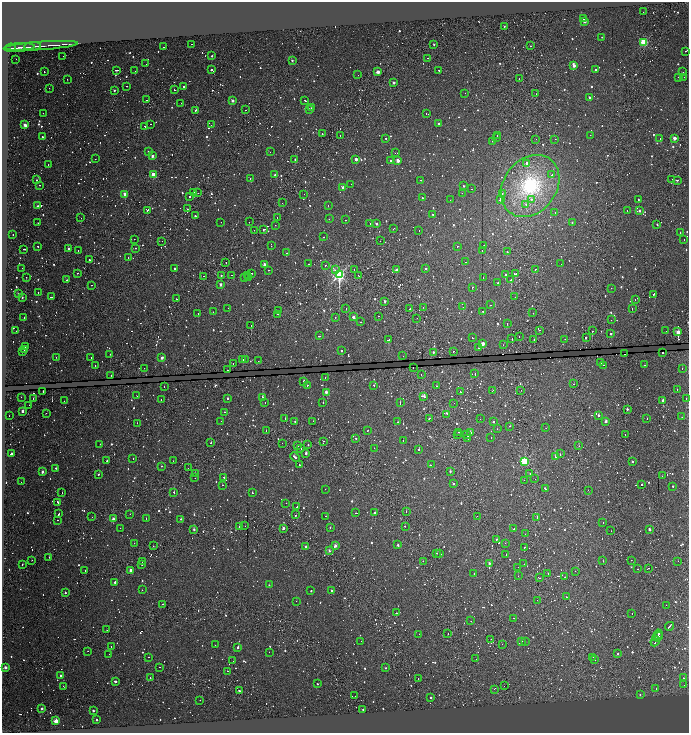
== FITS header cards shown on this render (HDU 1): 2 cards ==
NAXIS1  =                 1373
NAXIS2  =                 1462

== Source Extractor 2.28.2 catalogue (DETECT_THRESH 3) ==
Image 1373 x 1462 px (HDU 1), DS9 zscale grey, zoomed out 1/2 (1 PNG px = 2 x 2 image px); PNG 691 x 735 px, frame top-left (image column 1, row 1462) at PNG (2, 2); each listed source drawn as its Kron ellipse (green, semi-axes under 4 px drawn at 4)
Background 0.309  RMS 1.9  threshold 5.83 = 3 sigma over >= 5 px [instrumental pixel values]
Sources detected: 1821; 523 cannot appear on this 1/2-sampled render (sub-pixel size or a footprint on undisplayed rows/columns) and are neither listed nor drawn; of the other 1298, the 500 brightest by FLUX_AUTO listed and drawn (798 fainter detections omitted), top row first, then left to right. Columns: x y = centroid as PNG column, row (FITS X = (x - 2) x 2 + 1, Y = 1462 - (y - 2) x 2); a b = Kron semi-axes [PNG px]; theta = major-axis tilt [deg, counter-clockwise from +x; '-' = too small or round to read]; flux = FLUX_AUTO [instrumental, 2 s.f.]
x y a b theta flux
643 12 2 1 - 1200
583 19 2 1 - 1100
584 21 2 2 - 7400
504 26 2 2 - 1200
602 37 2 1 - 2200
644 42 3 2 - 55000
192 44 2 1 - 890
434 44 2 2 - 1700
33 46 8 1 4 2200
41 46 36 1 4 6100
531 46 2 1 - 800
19 47 15 2 4 6000
164 47 2 1 - 1100
11 48 5 2 - 2400
685 51 2 2 - 2000
63 56 2 1 - 1100
212 56 2 2 - 1500
428 58 2 1 - 1100
16 59 2 1 - 1200
292 61 2 2 - 2900
146 64 2 1 - 1300
574 65 3 2 - 7200
212 69 2 2 - 5000
116 70 3 2 - 23000
439 70 2 1 - 1200
596 70 2 2 - 920
135 71 2 1 - 1000
44 72 2 2 - 1200
378 72 2 2 - 8400
683 72 2 2 - 1200
358 75 2 2 - 950
679 77 3 1 - 810
684 77 2 1 - 1000
67 79 2 1 - 13000
519 79 2 1 - 820
394 83 2 2 - 3100
126 86 2 1 - 7000
184 87 2 2 - 1000
49 88 2 1 - 970
114 90 2 2 - 1900
175 90 2 2 - 2000
465 93 2 1 - 960
536 94 2 1 - 3600
589 97 2 2 - 1900
146 100 2 1 - 1700
232 101 2 2 - 5100
305 101 3 2 - 2500
181 103 2 2 - 3000
311 108 2 2 - 2000
195 110 2 2 - 840
245 110 2 1 - 2100
309 110 2 1 - 1100
43 113 2 2 - 910
426 113 2 2 - 1200
439 123 2 2 - 810
151 124 2 2 - 1000
25 125 2 2 - 9600
211 125 2 1 - 840
145 126 2 2 - 3300
322 133 2 2 - 830
590 135 2 1 - 2000
340 136 2 1 - 1500
497 136 2 1 - 1500
42 137 2 2 - 1300
496 137 2 2 - 1700
386 138 2 2 - 800
674 138 2 2 - 8500
536 139 2 1 - 3100
555 139 2 1 - 1800
660 139 2 1 - 1200
492 141 2 1 - 800
149 152 2 2 - 2100
270 152 2 1 - 1000
395 153 2 1 - 850
152 156 2 2 - 3500
95 159 2 1 - 1200
356 159 2 2 - 5300
295 160 3 2 - 2100
398 160 2 2 - 8100
391 161 2 2 - 2600
527 163 2 2 - 3500
48 165 2 1 - 830
153 174 2 2 - 15000
275 175 2 2 - 1400
552 175 3 2 - 1300
250 179 2 2 - 1200
672 179 2 1 - 1000
37 180 2 2 - 970
421 180 2 1 - 3400
677 180 2 2 - 5100
351 184 2 2 - 1000
39 185 3 1 - 1400
464 186 2 2 - 1400
530 186 33 26 52 45000
343 187 2 2 - 5100
471 189 2 2 - 2700
194 193 2 1 - 8700
198 193 2 1 - 1900
462 193 2 1 - 1000
125 194 2 2 - 12000
304 194 2 1 - 790
502 194 2 1 - 1200
190 197 2 1 - 3300
422 198 2 2 - 810
500 199 2 2 - 6200
532 199 3 3 - 1100
638 199 2 2 - 970
450 200 2 2 - 7600
282 203 2 1 - 1900
526 204 2 2 - 2100
328 205 2 1 - 1700
38 206 2 2 - 1900
187 209 2 1 - 1100
147 210 2 2 - 3500
627 210 2 2 - 1400
639 211 2 2 - 1800
555 212 2 1 - 4600
433 214 2 2 - 1200
195 216 2 2 - 2200
81 218 2 1 - 950
277 218 2 2 - 870
329 219 2 1 - 920
345 220 2 1 - 1600
221 222 2 1 - 930
249 222 2 1 - 4000
572 222 2 2 - 1400
38 223 2 2 - 800
377 223 2 2 - 3200
370 224 2 2 - 800
657 224 2 2 - 900
275 225 2 1 - 1400
264 229 2 2 - 5500
393 229 2 1 - 4000
254 230 2 1 - 1100
419 230 2 1 - 1100
680 232 2 2 - 5000
13 235 2 1 - 840
324 237 2 1 - 1300
134 239 2 1 - 850
684 240 2 2 - 910
162 241 2 1 - 1500
380 241 2 1 - 930
484 245 2 2 - 2200
38 246 2 2 - 1100
271 246 2 1 - 1100
457 246 2 1 - 1600
135 248 2 1 - 4700
24 249 2 2 - 4900
69 249 2 2 - 2200
78 251 2 1 - 7300
482 251 2 1 - 1500
507 252 2 2 - 1100
286 253 2 1 - 980
128 258 2 1 - 4100
90 260 2 2 - 1200
226 262 2 1 - 1200
465 262 2 2 - 1900
264 264 2 2 - 5000
309 264 2 1 - 2400
561 264 2 1 - 1300
325 265 2 1 - 2100
22 268 2 1 - 1000
175 268 2 2 - 1700
426 268 2 2 - 1800
354 269 2 1 - 1500
396 269 2 2 - 2600
535 269 2 1 - 3100
269 270 2 1 - 2000
335 270 4 2 - 1800
77 273 2 1 - 2400
251 273 2 1 - 2000
339 274 4 3 - 130000
515 274 3 2 - 4700
221 275 2 2 - 2000
232 275 2 1 - 2800
248 275 2 1 - 3400
358 275 3 1 - 1200
505 275 2 2 - 3000
204 276 2 2 - 1600
26 277 2 1 - 1100
244 277 2 1 - 4900
248 277 2 2 - 3100
483 277 2 2 - 830
67 280 2 2 - 940
511 280 2 2 - 6100
498 283 2 2 - 1000
220 284 2 2 - 3600
91 285 2 1 - 2600
472 287 2 2 - 2100
611 288 2 1 - 2000
38 292 2 2 - 4000
19 294 2 2 - 2100
654 294 3 2 - 9400
22 297 2 2 - 960
51 297 2 1 - 4100
515 297 2 1 - 990
176 299 2 1 - 1500
635 300 2 2 - 9000
385 301 2 2 - 3200
490 305 2 1 - 2500
423 307 2 1 - 1500
463 307 2 1 - 2000
228 308 2 1 - 860
632 308 2 2 - 4300
346 309 2 1 - 1300
410 309 2 1 - 2900
278 311 2 1 - 1100
483 311 2 2 - 4900
213 312 2 1 - 820
533 313 2 1 - 2600
198 314 2 2 - 4100
278 314 2 2 - 1800
379 316 2 2 - 2100
335 317 2 1 - 980
353 317 2 2 - 5100
24 318 2 1 - 790
417 318 2 1 - 880
611 320 2 2 - 890
360 322 2 1 - 850
507 323 2 2 - 9400
251 326 2 1 - 3000
539 330 2 1 - 1200
16 331 2 1 - 1100
592 331 2 1 - 5800
666 331 2 1 - 880
678 332 3 2 - 17000
611 333 2 2 - 3900
319 336 2 2 - 3700
519 336 2 1 - 1100
586 337 2 2 - 2400
472 338 3 1 - 2200
512 339 2 1 - 8800
565 339 2 2 - 1900
388 340 3 2 - 5600
534 340 2 1 - 2800
483 344 3 2 - 10000
503 345 2 1 - 2500
26 346 2 2 - 3000
479 348 2 2 - 850
24 349 2 2 - 1600
22 351 2 1 - 4800
342 351 2 2 - 2500
453 351 2 2 - 1800
433 352 2 2 - 1400
663 353 2 1 - 71000
110 354 2 2 - 1600
624 354 2 1 - 800
403 356 2 1 - 1100
56 357 2 1 - 1300
162 357 2 2 - 5000
91 358 2 2 - 2900
243 359 2 1 - 890
245 359 2 1 - 1000
258 361 2 1 - 1500
233 363 2 1 - 2400
600 363 3 2 - 3300
603 365 2 1 - 1700
645 365 2 1 - 1400
95 366 2 1 - 1200
144 368 2 1 - 5800
413 368 2 1 - 1200
682 368 2 2 - 1000
228 370 2 1 - 970
421 374 2 1 - 3500
475 374 2 2 - 1400
111 375 3 2 - 1000
325 378 2 1 - 9000
304 381 2 2 - 4800
574 384 2 2 - 1200
307 385 2 2 - 6500
374 385 2 2 - 2500
164 386 2 2 - 1900
437 386 2 1 - 4300
677 389 2 1 - 1500
493 390 3 1 - 1100
43 391 2 2 - 4700
460 391 2 1 - 970
521 391 2 1 - 950
326 392 2 2 - 4500
137 396 2 2 - 850
423 396 4 2 - 7700
21 397 2 1 - 940
262 397 2 2 - 29000
228 398 2 2 - 1800
686 398 2 2 - 2300
33 399 2 1 - 830
161 400 2 1 - 1400
64 401 2 1 - 1900
663 401 2 2 - 4700
265 402 2 2 - 1400
323 402 2 2 - 5600
400 403 2 2 - 3000
454 403 2 1 - 850
29 405 2 1 - 1300
627 409 2 2 - 1400
23 411 2 2 - 3400
225 412 2 2 - 2800
46 413 2 1 - 800
447 414 3 2 - 2200
599 415 2 2 - 1800
9 416 2 1 - 1700
682 417 2 2 - 2600
285 418 2 2 - 3400
429 419 3 2 - 2900
480 419 2 1 - 1200
647 419 2 2 - 1600
221 421 2 1 - 1300
313 421 2 2 - 1700
494 421 2 1 - 3000
606 421 2 2 - 3800
295 422 2 1 - 22000
397 422 2 2 - 2500
137 423 2 1 - 1200
510 426 2 1 - 2000
546 428 2 1 - 1800
497 429 2 2 - 790
266 430 2 1 - 2000
368 430 2 1 - 1700
459 432 2 1 - 1500
470 432 2 2 - 2900
458 434 2 1 - 870
625 434 2 1 - 820
466 435 2 1 - 1100
491 437 2 1 - 1600
356 438 2 2 - 790
468 438 2 1 - 2900
403 440 2 1 - 1000
323 442 3 1 - 1900
210 443 2 2 - 5400
282 443 2 1 - 930
100 444 2 1 - 840
308 445 2 2 - 840
298 446 2 1 - 840
579 446 2 1 - 1100
301 448 2 1 - 1500
374 448 2 2 - 1900
419 449 2 2 - 11000
306 453 2 2 - 2500
11 454 2 2 - 3100
560 454 2 2 - 4400
295 457 5 1 - 11000
555 457 2 2 - 7100
133 458 2 2 - 9100
107 461 2 2 - 840
173 461 2 1 - 1900
524 461 3 2 - 54000
632 462 2 2 - 1300
299 465 2 2 - 2700
431 465 2 1 - 1300
161 466 2 1 - 1000
56 468 2 2 - 1300
188 468 2 1 - 2600
450 471 2 2 - 1800
42 472 2 2 - 3600
195 473 2 1 - 1300
530 473 2 1 - 1000
99 475 2 2 - 7900
662 476 2 1 - 890
224 477 2 2 - 2000
195 478 2 1 - 3700
535 479 2 1 - 890
524 480 2 2 - 1400
21 482 2 1 - 1100
453 484 2 2 - 940
222 485 2 1 - 1400
642 485 2 2 - 850
673 486 2 2 - 790
325 489 2 1 - 1600
545 489 3 2 - 5700
588 490 2 1 - 1000
174 492 2 2 - 2800
62 493 2 1 - 4600
252 493 2 1 - 22000
58 502 3 1 - 5200
286 503 2 1 - 810
297 507 2 1 - 1600
406 511 2 1 - 1300
356 513 2 2 - 3700
375 513 2 2 - 1700
59 514 2 2 - 4900
130 514 2 1 - 1300
296 515 2 1 - 4700
326 516 2 2 - 2700
477 516 2 1 - 830
92 517 2 1 - 2500
537 517 2 1 - 2600
113 519 2 2 - 4000
146 519 2 1 - 1600
181 519 2 2 - 1300
57 520 2 2 - 1900
603 522 2 1 - 1300
239 526 2 2 - 1100
245 526 2 1 - 790
405 526 2 2 - 3900
330 527 2 2 - 860
120 528 2 1 - 1100
283 528 2 2 - 4300
514 529 2 2 - 1600
194 530 2 2 - 2900
650 530 2 2 - 2600
611 531 2 1 - 840
525 534 2 1 - 940
496 539 2 2 - 16000
134 543 2 1 - 2100
505 543 2 1 - 1000
398 545 2 2 - 1700
153 546 2 1 - 990
335 546 2 2 - 4100
306 547 2 2 - 3300
524 548 2 1 - 3200
329 551 2 2 - 2200
437 553 2 1 - 980
440 554 2 2 - 5700
506 555 2 1 - 930
49 557 2 1 - 1500
32 560 2 1 - 880
631 560 2 2 - 990
423 561 2 1 - 1600
603 561 2 1 - 9400
678 561 2 1 - 960
142 562 2 1 - 860
489 563 2 2 - 3000
22 564 2 2 - 790
141 564 2 1 - 3000
524 564 2 1 - 1000
518 567 2 1 - 1000
648 568 3 2 - 6600
638 569 2 1 - 870
85 570 2 1 - 2400
131 570 2 2 - 8800
575 571 2 1 - 1000
474 573 2 1 - 1400
548 574 2 2 - 980
518 576 2 1 - 840
565 577 2 1 - 1300
539 578 2 2 - 3800
115 582 2 2 - 3300
269 585 2 2 - 800
142 590 2 1 - 820
311 591 2 2 - 1000
332 591 2 2 - 3000
65 593 2 2 - 1300
567 597 2 2 - 920
537 600 2 1 - 920
296 601 2 1 - 4500
162 604 2 2 - 2700
666 605 2 1 - 2800
396 613 2 2 - 1500
632 614 2 1 - 910
514 618 2 2 - 3900
471 621 2 2 - 1700
670 626 4 2 - 8800
107 630 3 1 - 920
448 633 2 1 - 1300
419 634 2 2 - 890
658 634 5 1 - 12000
658 637 5 2 - 16000
491 639 2 1 - 1500
361 641 2 1 - 950
521 641 2 1 - 930
655 641 5 1 - 11000
525 642 2 1 - 910
502 644 2 1 - 1200
215 645 2 1 - 1800
111 646 2 2 - 1200
238 647 2 2 - 1900
88 651 2 1 - 1500
269 652 2 1 - 860
109 654 2 1 - 1900
618 654 2 2 - 1500
148 657 2 2 - 1400
593 657 2 1 - 1600
476 659 2 1 - 1300
594 659 2 2 - 3200
233 661 2 1 - 1300
159 667 2 2 - 1400
5 668 2 2 - 5500
386 668 2 2 - 1300
227 671 2 1 - 2200
61 676 2 2 - 3400
150 678 2 2 - 2000
683 678 2 1 - 1900
418 679 2 1 - 1200
115 681 3 2 - 1700
317 684 2 2 - 1100
684 685 2 2 - 990
63 686 2 2 - 2000
504 686 2 1 - 3000
494 689 2 1 - 5000
656 689 2 2 - 1000
239 691 2 2 - 1000
640 695 2 2 - 980
355 696 2 1 - 2000
431 697 2 2 - 1700
200 700 2 1 - 1200
42 708 2 2 - 3800
363 710 2 2 - 1700
93 711 2 2 - 2200
97 720 2 2 - 1900
56 721 2 2 - 17000
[798 fainter detections neither listed nor drawn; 523 sub-pixel or undisplayed-footprint detections neither listed nor drawn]